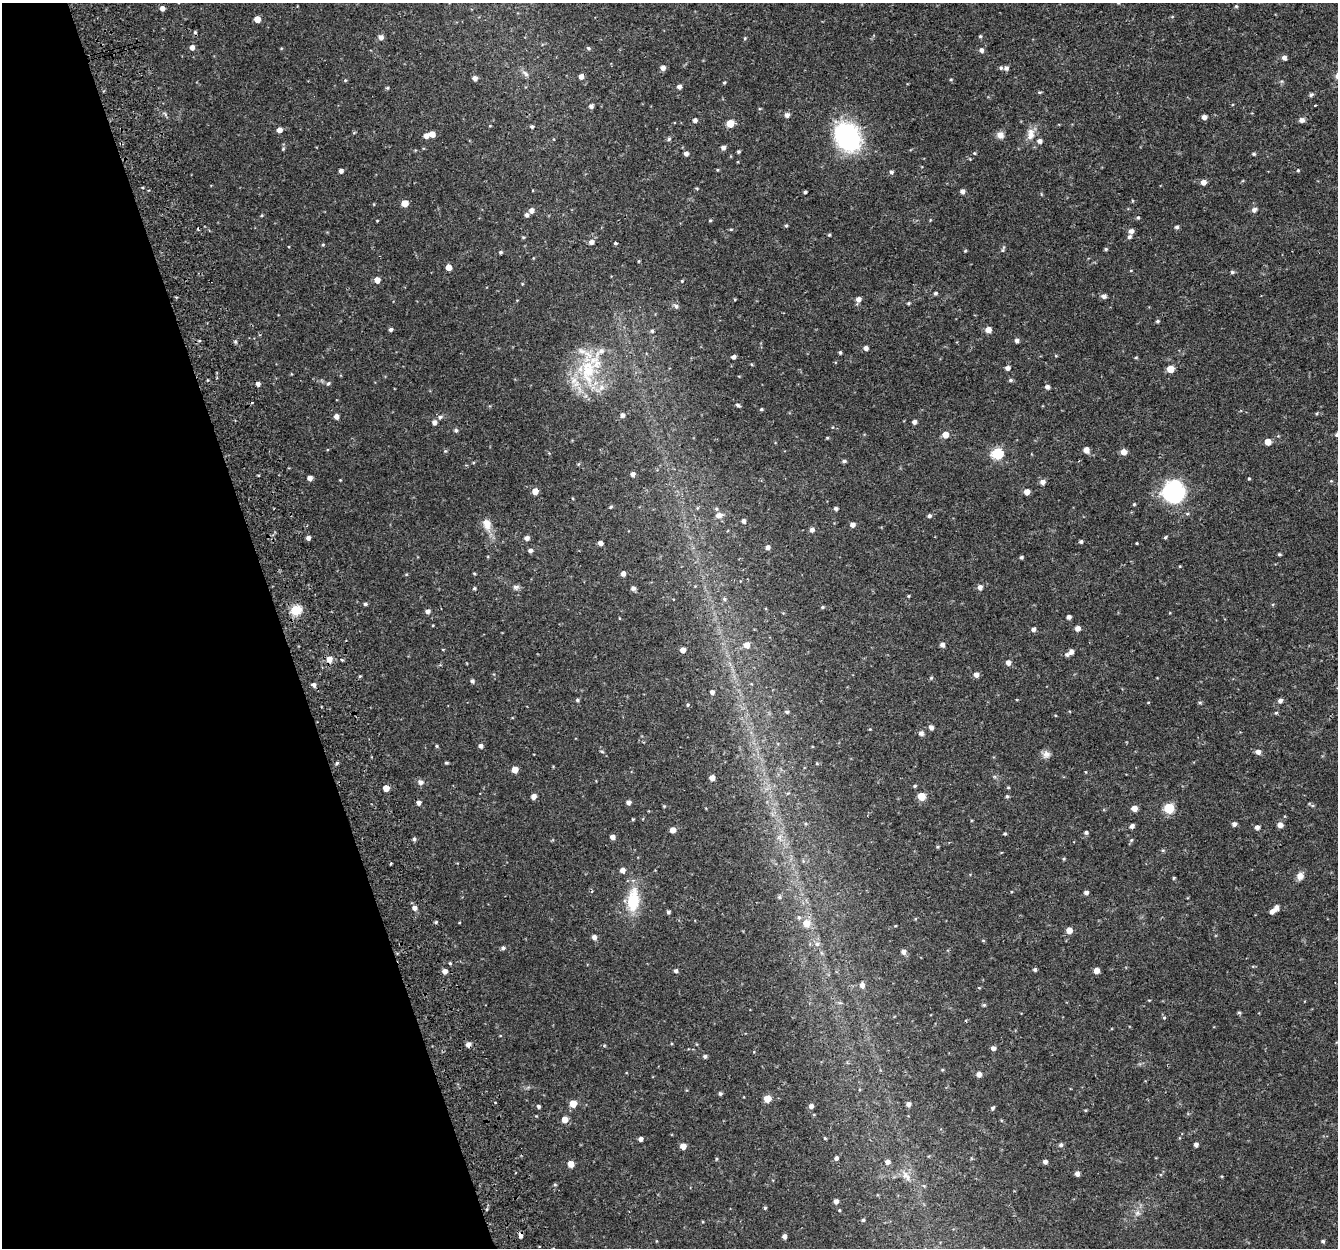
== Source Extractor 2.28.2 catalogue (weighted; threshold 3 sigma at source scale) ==
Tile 5 of 4 x 4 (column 1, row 2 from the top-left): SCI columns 56-1391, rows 2575-3820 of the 5459 x 5201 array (HDU 1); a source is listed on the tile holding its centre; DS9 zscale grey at full resolution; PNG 1340 x 1250 px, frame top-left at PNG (2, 3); no overlay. Shown black and unused: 21% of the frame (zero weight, under 2 of 3 exposures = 3% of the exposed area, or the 3 px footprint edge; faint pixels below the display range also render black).
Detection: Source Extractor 2.28.2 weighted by HDU 2 'WHT'; one run over the whole footprint, this tile lists its part. Background 0.0422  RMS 0.0052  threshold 0.0233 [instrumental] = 3 sigma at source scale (4.5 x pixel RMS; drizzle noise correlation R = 1.50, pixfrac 1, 0.0396/0.0396 arcsec/px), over >= 5 px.
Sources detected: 292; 4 cosmic-ray / hot-pixel residue — not listed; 5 inside a brighter listed object's ellipse — not listed separately; the other 283 listed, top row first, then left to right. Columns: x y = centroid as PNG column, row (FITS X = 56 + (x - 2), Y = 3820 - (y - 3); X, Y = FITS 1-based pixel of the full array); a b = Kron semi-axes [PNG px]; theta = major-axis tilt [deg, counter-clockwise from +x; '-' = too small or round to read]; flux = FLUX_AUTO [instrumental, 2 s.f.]
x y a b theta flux
1236 6 5 4 - 0.6
162 8 5 4 - 2.4
257 19 5 5 - 5.6
980 36 4 4 - 0.63
381 37 6 5 - 2.4
745 38 4 4 - 0.57
192 47 5 5 - 2.2
588 48 6 4 -17 0.81
981 50 5 4 - 1.9
1284 58 4 4 - 2.2
663 68 5 5 - 2.4
1006 68 6 5 - 1.4
525 73 11 6 -43 1.9
581 76 5 4 - 2.6
475 78 5 5 - 2.3
345 80 5 4 - 0.56
951 80 5 3 - 0.52
724 82 4 3 - 0.59
679 87 5 5 - 1.7
387 88 4 4 - 0.66
1039 92 5 4 - 0.57
1311 95 5 5 - 1.1
1314 105 3 3 - 3.1
591 106 5 5 - 1.6
787 115 5 5 - 1.9
1204 117 4 4 - 2.4
695 120 5 5 - 1.5
1302 120 5 5 - 2.4
730 123 5 5 - 11
532 127 4 4 - 0.9
279 130 5 5 - 3.1
432 134 5 5 - 4.6
1031 134 18 9 84 4.7
1000 135 9 8 - 2.8
426 136 5 5 - 2.5
848 137 24 20 -59 77
669 139 6 5 - 0.78
1039 141 5 5 - 2.1
723 147 4 4 - 2
283 149 4 4 - 0.57
738 152 3 3 - 0.75
686 153 4 4 - 2
974 153 5 4 - 0.53
1254 154 5 3 - 0.74
717 170 4 3 - 0.43
1298 170 4 4 - 0.52
341 171 4 4 - 1.9
891 172 5 5 - 1.1
1203 182 5 5 - 3.1
697 188 5 3 - 0.51
962 191 4 4 - 2.1
805 192 3 3 - 0.96
405 203 5 5 - 7
531 210 5 5 - 2.3
1254 210 5 5 - 2
527 215 5 4 - 1.7
1138 218 4 4 - 0.73
710 221 5 3 - 0.46
786 226 5 3 - 0.75
1177 227 5 5 - 1
731 229 5 3 - 0.55
1131 231 5 5 - 2
829 235 4 4 - 0.54
523 237 5 3 - 0.49
1129 237 6 5 - 1.2
591 242 5 5 - 2.2
616 243 4 3 - 0.84
323 245 4 4 - 0.54
1003 249 9 4 66 0.91
1106 249 5 4 - 0.65
965 251 5 3 - 0.46
500 252 5 4 - 0.8
448 267 5 4 - 5.2
1232 272 5 5 - 0.78
377 280 5 5 - 4.5
682 281 4 4 - 0.48
935 293 4 4 - 0.87
1104 296 5 5 - 1.9
858 299 5 5 - 2.6
908 303 4 3 - 0.61
676 306 7 6 - 1.3
1157 321 5 4 - 0.74
390 330 4 4 - 1.2
988 330 5 5 - 4.3
652 331 5 5 - 0.84
1017 340 5 4 - 1.6
866 348 5 4 - 1.8
840 352 4 3 - 0.75
733 357 4 4 - 1.8
1136 357 5 3 - 0.52
1007 368 5 4 - 2
1170 369 5 5 - 9.8
588 371 44 23 -88 33
291 374 5 3 - 0.39
1011 380 6 4 15 0.83
328 383 6 5 - 0.81
258 384 5 4 - 1.7
1047 387 5 4 - 1.7
738 405 6 4 -29 0.99
761 409 4 3 - 0.66
622 415 5 4 - 1.7
336 416 5 4 - 2.3
440 417 6 6 - 1.2
434 422 5 4 - 2.1
914 422 4 4 - 1.8
456 430 5 5 - 1
945 435 5 5 - 5.6
827 438 4 3 - 0.46
1268 442 5 5 - 6.4
1086 450 5 5 - 3.8
445 451 5 4 - 0.56
1123 452 5 5 - 4.3
997 454 6 6 - 45
844 461 5 4 - 1.1
578 464 5 3 - 0.49
633 474 4 4 - 1.8
310 478 4 4 - 2.8
1249 479 4 3 - 0.52
1042 482 6 5 - 2.4
535 491 5 5 - 5.5
1027 492 5 5 - 3.9
1174 492 26 25 - 39
572 498 4 3 - 0.43
1134 504 4 3 - 0.52
611 507 5 4 - 0.64
836 508 4 4 - 1.3
719 515 8 7 - 3
929 516 5 5 - 1.1
744 521 4 4 - 1.6
487 524 17 11 -74 5.3
853 525 5 4 - 2.4
812 530 5 5 - 2.1
1165 537 5 4 - 0.62
308 538 4 4 - 1.8
527 538 5 4 - 2.1
1081 542 5 4 - 0.98
600 543 4 4 - 2.4
1137 543 3 2 - 0.41
768 547 5 5 - 1.9
530 550 4 4 - 1.9
1279 554 4 3 - 0.67
1021 557 4 4 - 0.92
474 573 5 3 - 0.43
623 573 5 4 - 2.4
516 587 9 6 6 1.5
980 587 5 5 - 2.3
474 588 4 4 - 0.71
633 588 6 5 - 1.3
908 596 4 3 - 0.41
724 599 6 5 - 0.9
365 604 4 4 - 1.1
822 607 5 4 - 0.67
295 610 5 5 - 33
428 611 5 4 - 1.9
1069 617 4 4 - 1.6
619 618 4 2 - 0.37
433 625 4 2 - 0.34
1078 628 5 4 - 2.9
1033 629 5 5 - 1.7
747 645 6 6 - 4.4
942 645 5 4 - 2.1
443 649 4 2 - 0.33
683 650 4 4 - 3
1071 652 5 5 - 2.2
1067 655 6 5 - 1.2
329 659 6 6 - 4
342 660 5 3 - 0.5
1008 663 5 5 - 2.1
976 674 5 5 - 2.7
360 676 4 3 - 0.57
931 678 5 4 - 0.6
472 681 5 4 - 1.2
314 685 5 5 - 1.8
712 692 5 5 - 1.7
577 700 5 4 - 0.82
1280 701 5 5 - 1.7
1200 702 6 4 -1 0.62
688 705 5 4 - 0.64
787 712 4 4 - 0.84
1276 713 5 4 - 0.63
931 727 5 4 - 2.2
921 733 5 5 - 1.9
437 746 4 4 - 0.56
481 746 5 4 - 1.6
602 751 6 3 -21 0.59
1258 752 5 5 - 2.2
1046 754 10 9 - 2.6
337 763 5 4 - 0.75
446 763 4 3 - 0.65
515 770 5 5 - 5.9
712 778 4 4 - 3.9
420 782 6 5 - 2.1
915 786 5 4 - 0.68
386 788 4 4 - 6
1008 788 5 3 - 0.46
533 796 4 4 - 3
921 796 5 5 - 11
1007 796 5 5 - 0.71
628 802 5 4 - 1.7
419 803 5 4 - 1.7
664 806 4 4 - 0.49
1134 808 5 5 - 4.3
1169 808 5 5 - 32
633 819 3 3 - 0.46
805 824 5 3 - 0.53
1234 824 5 5 - 1.8
1280 825 5 5 - 3.2
1132 826 4 4 - 1.7
1257 827 5 5 - 1.8
672 830 5 4 - 4
1086 832 5 4 - 1.1
1005 834 4 3 - 0.6
612 837 5 4 - 2.2
779 837 8 6 43 1.9
414 839 5 4 - 1
937 847 4 4 - 0.56
622 870 5 5 - 2.8
1300 876 9 8 - 2.9
1174 878 5 3 - 0.51
591 891 3 3 - 0.74
1086 893 5 4 - 1.5
779 897 6 5 - 0.93
633 900 28 14 85 18
1276 907 6 4 73 2.3
414 908 5 5 - 2.3
1272 911 5 4 - 2.2
668 912 4 3 - 1
799 917 6 6 - 1.3
436 922 4 3 - 0.66
806 923 7 7 - 6.2
1069 930 5 5 - 5
594 937 5 5 - 2.1
983 941 5 3 - 0.44
817 944 6 6 - 1.5
503 948 5 4 - 1.2
903 952 6 5 - 2.2
450 963 4 3 - 0.62
1035 970 4 4 - 0.98
445 971 5 5 - 2.7
676 971 4 4 - 1.2
1096 971 5 4 - 4
862 985 6 5 - 2.3
979 988 5 3 - 0.37
1149 1000 4 3 - 0.36
984 1005 5 4 - 0.59
1239 1013 5 3 - 0.61
1164 1018 5 3 - 0.5
966 1021 3 3 - 0.61
468 1045 5 5 - 2.3
993 1048 5 4 - 1.9
705 1056 4 4 - 1.1
942 1070 4 4 - 0.52
979 1074 5 5 - 2.3
720 1094 4 4 - 0.95
767 1099 5 5 - 8.7
573 1104 5 5 - 7.9
908 1104 5 5 - 2
539 1106 4 3 - 1.1
811 1106 5 5 - 2.1
992 1108 5 4 - 0.95
565 1119 5 5 - 5
825 1138 5 4 - 0.51
640 1139 4 4 - 1.9
1061 1145 6 5 - 1.2
1196 1145 4 4 - 1.8
683 1146 5 5 - 4.5
836 1158 5 5 - 1.5
716 1159 5 3 - 0.56
887 1162 5 5 - 2.5
1045 1162 4 4 - 1.7
571 1164 5 4 - 5.5
1077 1173 4 4 - 2.4
906 1176 17 8 -50 4.2
555 1185 5 4 - 0.6
924 1186 5 4 - 0.59
836 1201 4 4 - 2.2
765 1208 4 4 - 0.65
839 1210 4 3 - 0.45
1137 1213 8 6 43 1.8
863 1220 4 3 - 0.78
521 1235 5 3 - 3
784 1236 4 4 - 2.1
1323 1241 4 4 - 0.79
Overlapping masked pixels (flux is a lower limit): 2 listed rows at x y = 468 1045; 521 1235